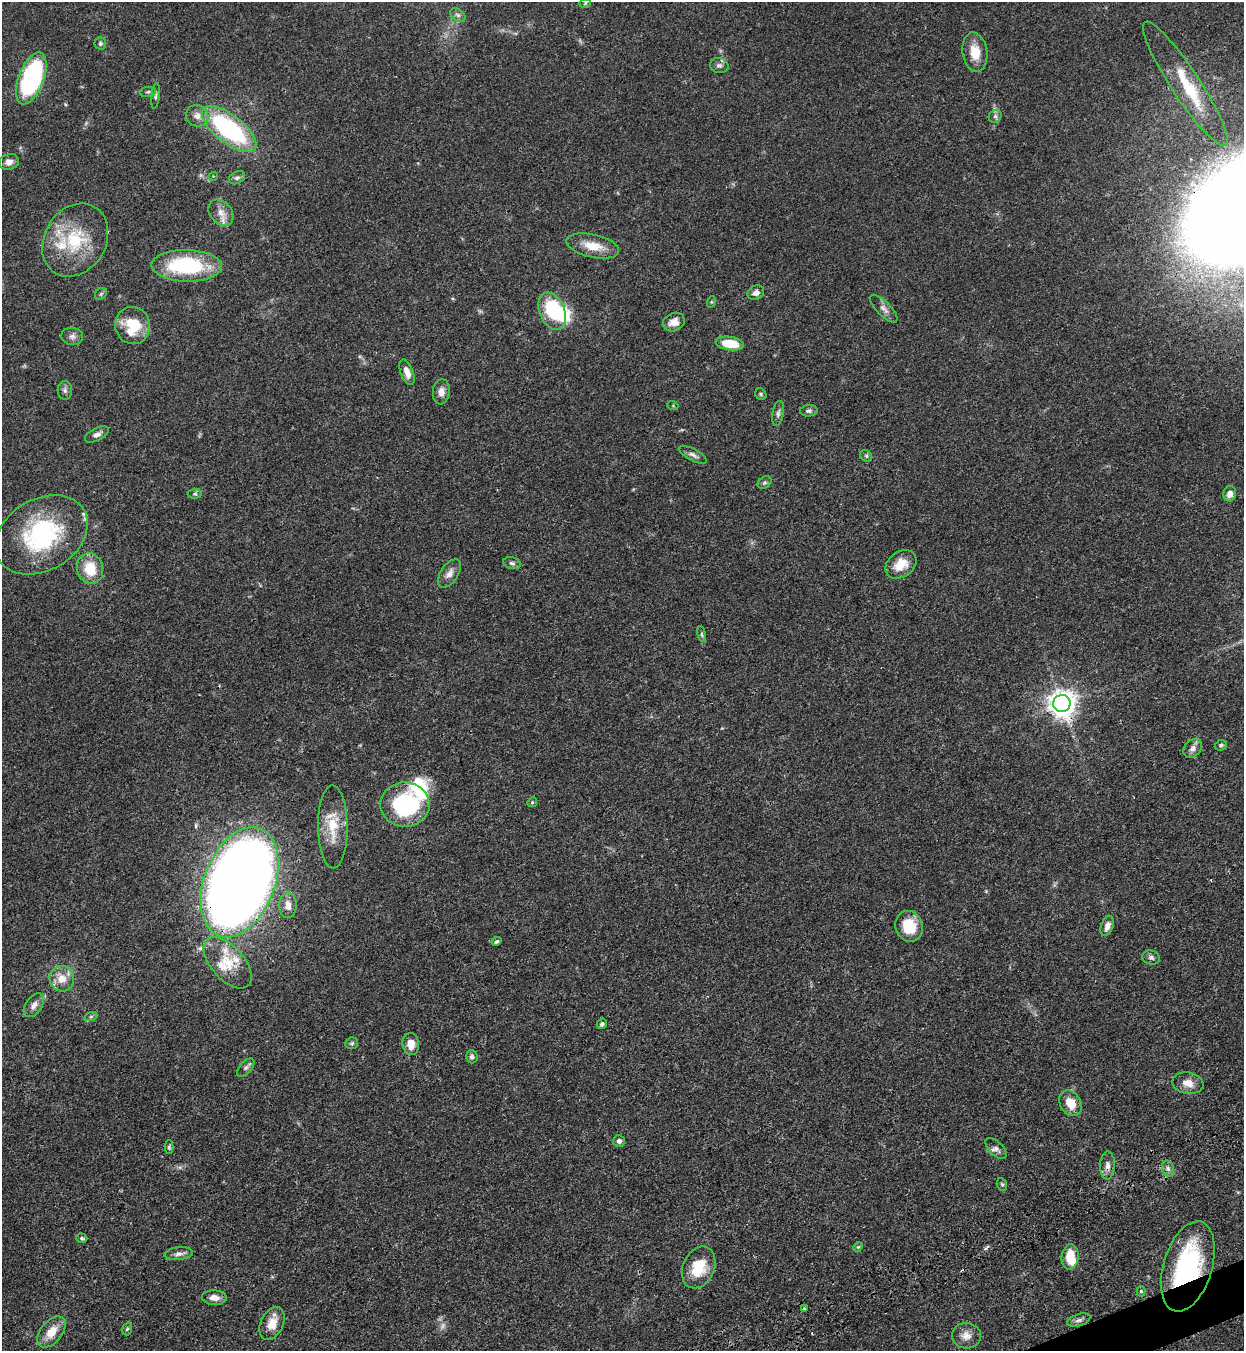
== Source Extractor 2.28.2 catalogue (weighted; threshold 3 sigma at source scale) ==
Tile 6 of 4 x 4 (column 2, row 2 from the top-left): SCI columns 1698-2939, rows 2881-4229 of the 5663 x 5760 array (HDU 1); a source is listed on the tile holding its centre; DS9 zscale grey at full resolution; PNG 1246 x 1353 px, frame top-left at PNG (2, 2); each listed source drawn as its Kron ellipse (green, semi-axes under 4 px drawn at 4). Shown black and unused: <1% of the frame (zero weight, under 3 of 4 exposures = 11% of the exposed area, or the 3 px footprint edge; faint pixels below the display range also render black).
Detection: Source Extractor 2.28.2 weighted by HDU 2 'WHT'; one run over the whole footprint, this tile lists its part. Background 0.0518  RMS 0.0042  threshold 0.0188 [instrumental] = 3 sigma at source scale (4.5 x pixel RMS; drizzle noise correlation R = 1.50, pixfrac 1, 0.05/0.05 arcsec/px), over >= 5 px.
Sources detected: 107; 3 too faint to see at this stretch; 2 inside a brighter object's white glare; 3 cosmic-ray / hot-pixel residue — neither listed nor drawn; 9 inside a brighter listed object's ellipse — not listed separately; the other 90 listed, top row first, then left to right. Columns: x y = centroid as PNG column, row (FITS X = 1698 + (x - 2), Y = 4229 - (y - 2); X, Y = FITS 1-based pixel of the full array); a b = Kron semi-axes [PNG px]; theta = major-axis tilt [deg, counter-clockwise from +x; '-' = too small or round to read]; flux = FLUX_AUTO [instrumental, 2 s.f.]
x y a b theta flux
585 3 6 4 2 0.46
458 15 9 5 -36 1.1
100 43 6 6 - 0.91
975 52 20 12 -82 7.1
719 66 9 7 -12 1.3
31 78 27 12 69 70
1185 84 74 14 -57 20
148 92 8 5 8 0.89
155 96 13 4 85 0.97
197 116 11 10 - 3
995 116 7 6 - 1.1
229 129 33 14 -38 58
9 162 10 7 15 2.7
213 176 4 3 - 0.38
237 178 8 6 28 0.96
221 213 14 10 -49 3.8
75 240 38 31 59 25
593 246 27 11 -13 7.6
187 266 35 15 -1 38
756 293 9 7 27 2.2
101 294 6 5 - 0.65
711 302 6 4 71 0.44
884 309 18 7 -45 2.2
552 311 19 12 -67 23
674 322 11 9 25 3.2
133 325 19 17 -78 15
72 336 11 8 -10 1.9
730 343 14 6 -7 10
407 372 13 6 -70 3.3
65 390 9 7 -86 1.4
441 392 13 8 84 2.5
761 394 6 5 - 0.63
673 406 5 3 - 0.4
809 411 9 6 6 1.2
778 413 13 5 79 1.4
97 434 13 6 27 1.8
693 455 15 6 -28 1.7
866 456 6 5 - 0.74
765 483 7 5 34 0.79
195 494 7 5 6 0.71
1230 494 7 6 - 2.6
42 535 49 35 31 48
512 563 9 5 -16 1.1
901 564 17 12 37 6.9
90 569 16 13 -76 11
449 573 16 8 56 2.7
702 634 8 4 -81 0.6
1062 704 8 8 - 440
1221 745 6 5 - 0.84
1193 748 10 8 46 2.2
532 802 5 4 - 0.5
405 805 24 22 -2 46
333 827 41 15 -89 11
240 882 57 35 69 750
288 905 13 9 89 3.2
909 926 15 13 -70 11
1107 926 10 6 71 2.5
496 941 5 4 - 0.75
1151 958 9 7 -17 1.3
228 963 31 16 -48 11
62 979 13 12 - 5.3
34 1005 13 8 55 2.4
91 1016 6 4 20 0.63
602 1024 5 5 - 0.99
352 1043 6 5 - 0.67
411 1044 11 8 -83 4.9
472 1057 6 6 - 1.1
246 1068 11 6 49 1.2
1188 1083 15 10 -10 3.8
1070 1103 13 10 -60 6.6
619 1141 6 6 - 1.4
169 1147 7 4 90 0.63
996 1148 13 7 -45 1.9
1107 1166 14 7 87 2.4
1168 1169 8 6 -74 1.4
1002 1184 6 5 - 0.65
82 1238 6 4 -18 0.76
858 1247 5 4 - 0.42
179 1254 14 6 6 2
1070 1257 13 8 85 8.8
1188 1266 46 24 73 57
699 1267 22 15 66 12
1141 1291 5 4 - 0.57
214 1298 12 7 -3 3
804 1308 3 3 - 2.4
1079 1320 12 6 17 1.5
272 1323 17 11 65 6.1
127 1329 6 5 - 0.73
51 1332 18 11 51 6.8
966 1336 14 13 - 3.7
Overlapping masked pixels (flux is a lower limit): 4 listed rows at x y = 1062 704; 240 882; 1107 1166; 1188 1266